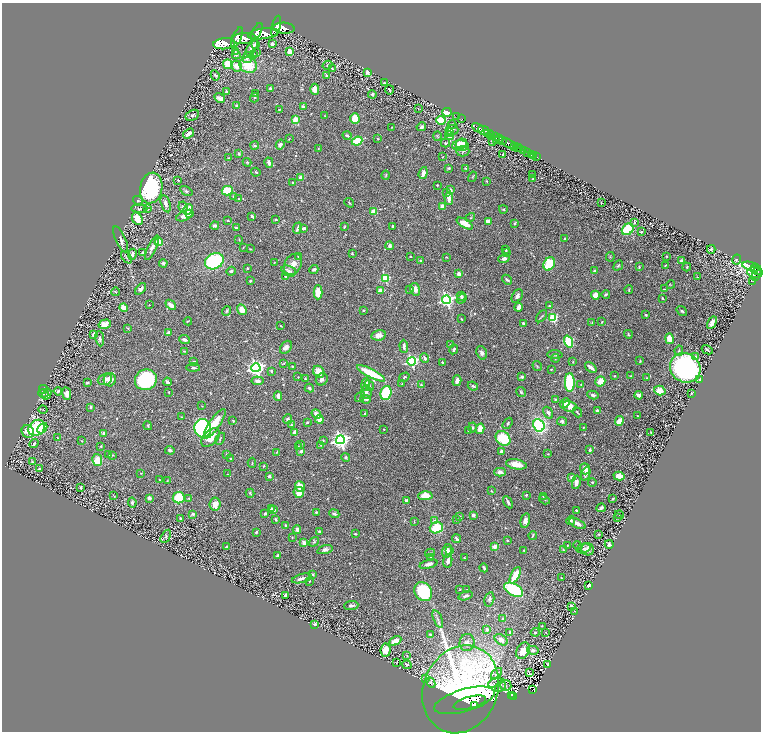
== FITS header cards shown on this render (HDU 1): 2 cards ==
NAXIS1  =                 1518
NAXIS2  =                 1459

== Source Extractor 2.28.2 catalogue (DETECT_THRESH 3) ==
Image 1518 x 1459 px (HDU 1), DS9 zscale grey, zoomed out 1/2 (1 PNG px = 2 x 2 image px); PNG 763 x 734 px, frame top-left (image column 2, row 1458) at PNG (2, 3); each listed source drawn as its Kron ellipse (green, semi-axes under 4 px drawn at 4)
Background 0.588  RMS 0.018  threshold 0.0545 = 3 sigma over >= 5 px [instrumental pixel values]
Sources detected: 654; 31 cannot appear on this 1/2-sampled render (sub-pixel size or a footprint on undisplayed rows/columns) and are neither listed nor drawn; of the other 623, the 500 brightest by FLUX_AUTO listed and drawn (123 fainter detections omitted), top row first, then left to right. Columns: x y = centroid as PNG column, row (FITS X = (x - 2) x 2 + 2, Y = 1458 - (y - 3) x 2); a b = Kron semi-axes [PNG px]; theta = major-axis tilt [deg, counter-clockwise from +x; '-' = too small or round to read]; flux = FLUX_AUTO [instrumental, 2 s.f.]
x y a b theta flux
276 26 11 4 76 3500
284 28 11 5 -3 4100
257 32 10 3 64 3000
263 34 16 5 8 5100
237 37 11 4 67 3700
244 39 12 5 3 4500
224 44 11 5 5 5000
256 44 4 3 - 6.5
272 44 3 3 - 14
252 48 9 4 55 28
235 52 3 3 - 3.2
289 52 4 3 - 47
256 53 3 2 - 2.9
254 54 4 3 - 4
236 55 4 4 - 5.1
247 57 6 5 - 11
228 64 5 5 - 77
248 65 9 7 -22 100
327 65 5 3 - 4.6
236 66 5 5 - 35
332 68 2 1 - 2.8
367 72 3 3 - 14
215 75 5 3 - 4.6
327 75 3 3 - 4.5
384 83 3 2 - 5
270 88 3 3 - 6.1
315 89 5 4 - 45
390 90 4 2 - 4.1
226 91 3 3 - 7.8
255 94 3 3 - 3.2
372 94 4 4 - 7.3
254 97 5 3 - 3.4
220 98 6 4 -31 13
237 106 3 3 - 11
303 107 2 2 - 23
418 108 4 2 - 2.4
279 110 2 2 - 2.1
447 112 5 4 - 55
192 115 7 5 28 9.9
325 116 3 3 - 2.1
457 116 2 1 - 24
355 119 5 4 - 66
462 119 2 1 - 17
295 120 4 3 - 37
441 120 5 4 - 130
452 125 4 3 - 3.6
392 127 3 2 - 1.9
421 127 5 3 - 12
478 128 6 2 -27 1300
452 130 6 5 - 17
484 130 6 2 -25 980
188 133 6 3 34 20
450 133 3 2 - 9.4
488 134 3 2 - 180
347 135 4 3 - 8.3
449 135 4 4 - 32
491 135 5 3 - 410
437 136 4 2 - 2.4
495 136 3 2 - 520
378 138 3 2 - 2
499 138 3 2 - 280
289 139 3 2 - 2
496 140 3 1 - 120
357 141 5 4 - 85
502 141 3 3 - 700
493 142 3 2 - 3.4
445 143 4 4 - 5.2
509 143 7 3 -34 1900
280 144 5 4 - 13
461 144 6 4 25 42
255 146 4 3 - 6.1
460 146 8 5 2 57
514 146 3 2 - 460
318 148 2 2 - 2.6
518 148 4 2 - 760
520 149 2 1 - 310
523 150 3 1 - 140
463 151 7 5 -1 6.7
527 152 2 1 - 110
239 153 4 3 - 6.1
531 154 2 1 - 30
503 155 3 2 - 6.4
533 155 2 1 - 18
443 157 4 2 - 2.1
536 157 4 1 - 25
229 158 3 2 - 2.6
247 162 4 3 - 3.5
269 163 5 3 - 14
449 168 3 3 - 5.1
465 168 3 2 - 2.3
256 172 4 3 - 3.6
423 173 6 3 72 21
386 175 4 2 - 2.8
532 175 2 2 - 3.5
301 177 4 3 - 20
472 177 5 2 - 2.6
533 179 2 2 - 14
178 180 2 2 - 2.8
487 181 4 2 - 2.3
293 182 2 2 - 5.2
437 185 2 2 - 3
151 188 15 11 80 430
450 190 3 3 - 9.6
186 191 7 3 -31 6.6
227 191 5 5 - 100
447 193 3 3 - 3.7
233 196 4 3 - 3.4
238 198 2 2 - 1.9
449 199 6 3 -86 26
138 201 5 4 - 4.5
349 203 5 2 - 2.4
601 203 3 2 - 2.6
166 204 9 4 -74 14
442 206 4 4 - 16
183 207 5 4 - 6.3
139 209 8 3 -2 7.2
148 209 3 3 - 5.9
188 209 6 4 62 50
503 209 4 3 - 3.5
374 212 3 2 - 69
190 213 4 3 - 5.2
184 216 9 5 23 30
252 216 3 2 - 7.9
470 218 5 3 - 3.6
137 219 7 5 -59 54
228 220 3 2 - 3.6
276 220 2 2 - 3.1
488 221 4 2 - 17
634 222 2 2 - 8.9
465 223 9 4 -31 65
515 224 4 3 - 4.4
215 225 4 3 - 13
392 226 3 2 - 4
344 227 3 1 - 3.2
236 228 2 2 - 4.1
298 228 6 2 67 11
304 228 4 3 - 7.5
628 229 6 5 - 120
641 232 3 2 - 4.6
565 238 2 2 - 4.1
121 239 14 5 -65 14
239 239 3 2 - 2.3
159 242 4 4 - 43
390 246 4 4 - 10
152 248 13 3 65 16
243 248 3 2 - 1.9
250 249 3 2 - 2.7
711 249 4 3 - 7.4
506 250 3 2 - 2.1
506 252 3 3 - 3.2
143 253 3 3 - 8.6
132 254 5 3 - 9.3
352 254 3 2 - 3.6
410 256 2 2 - 2.3
667 256 2 2 - 3.3
127 257 7 2 -50 3.8
298 257 4 3 - 4.5
446 257 3 3 - 2.1
610 257 5 3 - 3.2
504 259 6 3 17 9.1
737 259 5 4 - 4.1
214 261 10 7 27 290
421 261 3 3 - 4.8
681 261 3 3 - 11
163 263 4 4 - 7.4
274 263 3 2 - 2
293 264 11 8 61 34
549 264 7 5 60 140
666 265 4 2 - 2.3
618 266 5 3 - 4.8
752 266 10 3 -14 320
639 267 3 2 - 3.4
687 267 4 3 - 3.6
247 268 3 3 - 5.4
754 268 3 2 - 350
314 270 5 4 - 9
231 271 5 3 - 6.3
289 271 7 5 -20 9.8
594 271 3 2 - 3.2
758 271 3 2 - 500
755 273 7 5 -7 620
459 274 4 3 - 15
285 276 3 3 - 2.6
756 276 2 2 - 43
697 277 3 2 - 2.7
385 278 3 3 - 240
507 280 5 3 - 7.7
250 281 3 3 - 3.1
753 282 3 1 - 13
671 285 4 2 - 2
141 289 7 4 52 13
410 289 4 3 - 4.5
415 289 6 5 - 21
664 289 4 2 - 2.2
380 290 3 3 - 20
629 290 4 2 - 2.7
115 292 4 2 - 3.5
318 292 7 4 -90 60
606 294 4 2 - 5.3
595 295 5 4 - 28
461 296 4 4 - 8.3
517 296 7 4 59 9.7
662 298 3 2 - 3.1
461 299 5 3 - 7.1
446 300 4 4 - 920
149 305 2 2 - 2.4
171 305 6 3 -41 17
550 306 3 2 - 3.5
124 307 4 3 - 38
519 307 4 3 - 22
242 310 5 4 - 37
363 310 2 2 - 3.5
227 311 5 3 - 5.3
682 311 6 3 -36 5.2
646 315 2 2 - 7.5
542 316 7 2 48 4.1
553 318 4 4 - 170
461 319 3 2 - 2.6
188 321 4 2 - 2.8
602 322 3 2 - 2
523 323 3 3 - 5.2
592 323 4 2 - 2.1
712 323 7 4 58 19
105 324 6 4 16 26
281 326 3 2 - 2.1
128 328 4 3 - 3.2
168 333 3 3 - 8.7
94 334 4 2 - 12
628 334 4 3 - 4.3
378 335 7 5 13 25
100 339 8 4 -82 7.8
669 339 5 4 - 39
185 340 5 3 - 11
568 342 6 3 -70 220
450 344 3 3 - 2.3
404 346 6 3 -87 9.8
286 347 7 5 52 16
454 349 5 3 - 5.3
707 350 6 2 -29 3.3
184 351 3 2 - 2.8
679 351 5 3 - 4.2
482 353 7 5 -69 11
555 355 7 2 -2 4.7
696 356 4 3 - 6.6
425 358 5 3 - 11
555 358 4 2 - 3
411 361 4 4 - 490
640 361 3 2 - 3.3
194 362 3 3 - 8.2
573 362 3 3 - 2.5
284 363 4 2 - 2.5
442 363 2 2 - 4.2
292 366 2 2 - 2
537 366 5 3 - 3.6
591 367 7 2 -39 25
193 368 7 3 -1 7
256 368 4 4 - 1400
685 368 16 14 -35 910
551 369 2 2 - 3.2
271 371 2 2 - 7.3
319 372 6 5 - 43
371 373 15 4 -27 130
614 376 2 2 - 2.3
630 376 4 3 - 3.5
298 377 3 2 - 2
404 377 5 3 - 4.5
522 377 3 2 - 6.2
647 378 3 2 - 2.2
105 379 7 5 20 15
305 379 3 2 - 4.8
322 379 6 5 - 11
110 380 6 6 - 24
146 380 11 10 - 410
700 380 3 2 - 6.8
258 381 6 3 -7 17
457 381 5 3 - 23
600 381 5 5 - 41
167 382 4 2 - 11
570 382 9 5 -90 330
87 383 4 3 - 6.3
366 384 6 4 80 20
402 384 3 2 - 3
421 384 4 3 - 3.5
581 384 3 2 - 2.5
369 386 5 3 - 4.1
473 386 5 3 - 6.2
309 388 4 3 - 5.5
43 389 4 2 - 2.7
660 390 6 4 -18 40
58 391 4 2 - 7
169 392 3 2 - 2.1
366 392 7 5 81 13
521 392 5 4 - 5.4
43 393 5 3 - 6.1
386 393 7 5 74 230
691 393 2 2 - 3.3
47 394 6 4 59 8.2
67 394 6 4 -81 21
593 395 6 3 -12 9.7
639 395 4 3 - 19
278 396 4 3 - 15
360 397 6 3 53 6
366 399 5 3 - 8.5
555 400 4 3 - 3
565 403 5 4 - 39
202 406 3 2 - 2
570 406 7 5 -16 34
90 407 3 2 - 5.1
43 410 4 2 - 2
597 410 3 2 - 7.1
577 412 5 2 - 3.3
365 413 2 2 - 3.7
548 413 6 4 -60 8.6
316 414 5 3 - 19
637 415 2 2 - 2.3
181 417 3 3 - 2.1
288 419 5 4 - 7.6
319 419 4 3 - 26
233 421 3 3 - 3
562 421 5 4 - 7.1
619 421 5 3 - 53
307 422 3 3 - 4
508 423 6 3 55 4.9
215 424 17 5 55 67
291 425 4 3 - 3.9
539 425 6 5 - 360
148 426 4 3 - 3.7
472 427 5 3 - 4.6
584 427 3 2 - 2.6
37 428 9 7 39 340
42 428 6 3 47 43
203 428 9 8 - 770
480 429 5 4 - 40
384 430 2 2 - 1.9
28 431 6 6 - 35
468 431 3 3 - 2.9
651 432 3 2 - 2.3
104 433 3 2 - 25
294 433 3 3 - 24
57 438 2 2 - 1.9
211 438 11 6 46 46
503 438 8 6 -45 140
220 439 6 3 62 4.7
323 440 3 2 - 1.9
340 440 4 4 - 1500
82 441 2 2 - 2.3
34 443 5 2 - 6.8
301 445 4 3 - 3.3
321 445 3 2 - 2.6
101 446 2 2 - 3.2
298 447 4 3 - 4.1
170 450 5 4 - 8.7
590 450 3 3 - 6.7
301 451 4 3 - 11
502 451 4 3 - 11
277 452 4 2 - 2
548 454 3 2 - 1.9
109 455 2 2 - 2.1
112 455 3 3 - 2.8
227 455 4 3 - 7.2
346 458 4 4 - 6.2
231 459 3 2 - 6.5
97 460 6 5 - 46
32 462 3 3 - 2.4
252 463 5 2 - 3.3
516 464 10 5 -11 33
263 466 3 2 - 2.4
39 468 3 2 - 4.8
585 469 5 5 - 23
500 472 5 4 - 13
141 473 3 2 - 2
227 474 3 2 - 2
586 474 7 3 68 13
269 476 3 3 - 8.3
619 476 6 3 -15 29
572 477 4 3 - 18
160 480 3 2 - 2.8
167 481 3 2 - 2
576 482 7 4 78 20
592 482 4 4 - 5.5
300 486 5 4 - 39
81 487 3 3 - 5.8
491 491 3 2 - 2
250 493 4 3 - 3.5
299 493 5 5 - 33
526 495 4 2 - 3.9
114 496 4 2 - 2
425 496 7 4 2 61
543 496 3 3 - 3.2
149 498 3 2 - 17
179 498 6 5 - 140
189 498 3 3 - 2.6
613 499 3 2 - 3.3
406 500 3 2 - 12
544 500 6 2 -32 2.5
132 502 5 2 - 8.3
508 502 7 3 -61 11
215 504 6 5 - 32
272 508 3 3 - 5.2
601 508 4 2 - 7.9
274 510 4 3 - 8.9
576 510 2 2 - 4.5
316 512 3 2 - 4
265 513 3 2 - 5.4
193 514 4 3 - 7.4
334 514 5 3 - 9.1
473 515 3 3 - 13
619 515 4 2 - 2.9
460 516 2 2 - 5.4
618 518 2 2 - 3.5
181 519 3 2 - 8.8
276 519 3 2 - 6.7
457 519 3 3 - 3.9
571 520 5 3 - 6.7
435 521 4 3 - 21
525 521 7 4 75 19
414 522 4 2 - 2.4
577 524 9 4 -25 22
286 526 3 3 - 7.2
436 528 6 5 - 120
297 530 4 4 - 12
256 532 4 3 - 4.2
320 532 4 3 - 6.7
355 534 3 2 - 2.9
599 534 2 2 - 2.7
533 535 4 2 - 3.2
166 536 7 4 59 6.2
292 537 4 3 - 3.1
457 539 4 2 - 6.1
507 541 3 2 - 3.9
304 542 3 3 - 25
314 542 5 3 - 4
609 544 4 3 - 10
567 545 3 2 - 2.1
578 545 4 3 - 3.3
226 547 4 3 - 4.6
494 547 2 2 - 58
583 548 7 4 15 8.4
588 549 6 6 - 20
325 550 8 4 16 11
563 550 2 2 - 2.7
447 551 7 5 79 24
449 551 3 3 - 5.6
524 551 3 2 - 3.7
430 553 5 3 - 3.2
278 555 4 2 - 7
431 557 3 2 - 1.9
464 558 3 2 - 2.6
448 561 7 3 80 15
428 564 9 4 16 16
484 568 4 2 - 5.4
313 574 4 3 - 4.1
515 575 9 4 61 86
302 578 10 3 14 15
561 578 3 2 - 3.2
309 581 4 2 - 2.3
589 585 4 2 - 12
460 589 3 2 - 2
467 590 2 2 - 3.2
514 590 10 6 -30 220
423 592 10 8 -54 210
286 596 3 3 - 7.5
466 596 7 3 16 8.3
489 599 7 4 77 8.9
351 605 7 3 5 9
571 606 3 2 - 9.3
575 611 3 3 - 2.4
438 619 9 3 -68 9.3
503 619 4 3 - 8.4
314 624 4 2 - 8.4
542 626 2 2 - 2
487 629 4 3 - 10
510 632 4 3 - 5.8
535 632 4 3 - 4.8
546 633 3 2 - 1.9
430 634 3 3 - 4.7
501 640 7 5 -36 18
395 641 6 3 28 32
467 643 8 7 - 16
386 650 6 5 - 48
533 650 6 4 -12 10
523 651 9 6 61 47
407 656 4 3 - 2.7
397 662 2 2 - 1.9
547 664 3 2 - 5.2
407 665 5 4 - 5.3
529 673 2 1 - 23
496 674 7 3 46 7.1
425 678 4 3 - 2.8
431 683 5 3 - 6.5
495 683 7 2 24 4.2
505 685 6 5 - 4.8
500 687 6 3 38 3.5
461 689 45 37 67 1600
533 689 2 1 - 21
511 695 2 1 - 20
513 697 2 1 - 12
464 700 31 11 16 1900
470 703 16 6 16 1800
474 706 4 2 - 7000
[123 fainter detections neither listed nor drawn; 31 sub-pixel or undisplayed-footprint detections neither listed nor drawn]